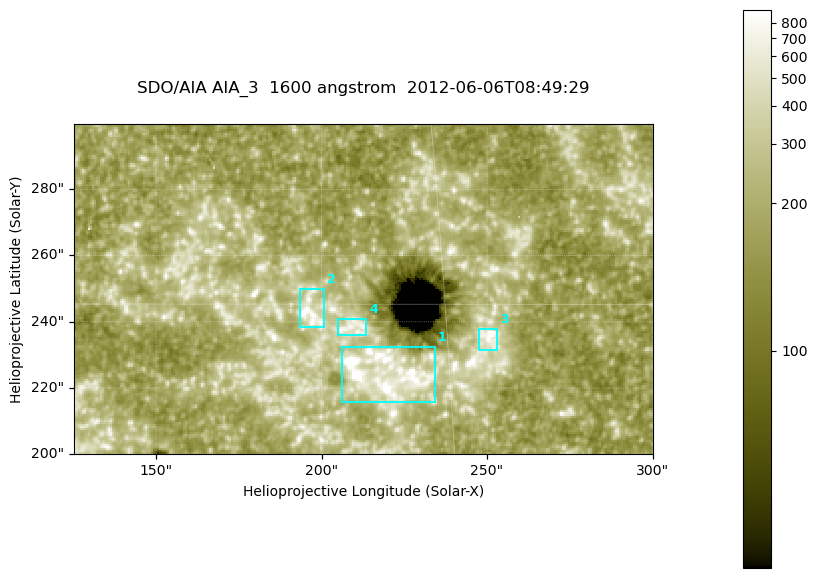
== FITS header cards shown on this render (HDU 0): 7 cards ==
TELESCOP= 'SDO/AIA '
INSTRUME= 'AIA_3   '
WAVELNTH=                 1600
WAVEUNIT= 'angstrom'
DATE-OBS= '2012-06-06T08:49:29.12'
CTYPE1  = 'HPLN-TAN'
CTYPE2  = 'HPLT-TAN'

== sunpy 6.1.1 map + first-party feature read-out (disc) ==
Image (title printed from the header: SDO/AIA AIA_3  1600 angstrom  2012-06-06T08:49:29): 287 x 164 px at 0.609 arcsec/px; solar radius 946 arcsec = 1552 px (partial field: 0.6% of the solar disc is inside the frame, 100% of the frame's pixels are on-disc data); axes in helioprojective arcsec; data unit not stated in the header (colour bar unlabelled)
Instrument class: DISC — disc imager (sunpy class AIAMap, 1600 A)
Bright regions (active regions / flare kernels): reference = the on-disc median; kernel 3 px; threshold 5 sigma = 339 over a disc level ~187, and >= 1.15x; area >= 47 px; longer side >= 3 px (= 1.8 arcsec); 4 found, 4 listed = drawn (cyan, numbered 1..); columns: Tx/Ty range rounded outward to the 2 arcsec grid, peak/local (2 s.f.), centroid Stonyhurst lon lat
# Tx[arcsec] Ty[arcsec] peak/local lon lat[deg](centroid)
1 206..234 216..232 7.3 +14 +14
2 192..202 238..250 5.6 +12 +15
3 246..254 230..238 6.2 +16 +14
4 204..214 236..242 3.9 +13 +15